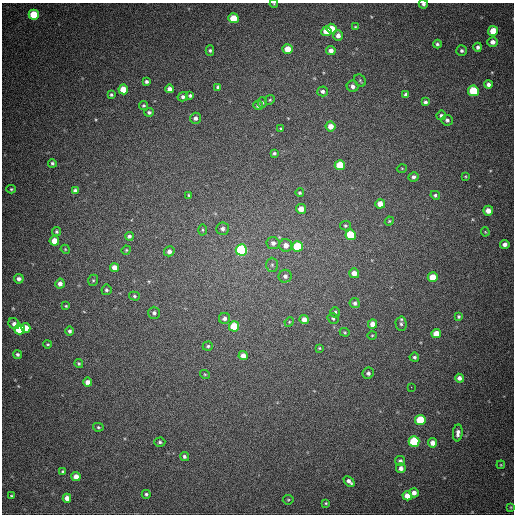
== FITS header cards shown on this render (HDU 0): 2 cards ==
NAXIS1  =                  512
NAXIS2  =                  512

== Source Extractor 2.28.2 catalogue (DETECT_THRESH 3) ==
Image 512 x 512 px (HDU 0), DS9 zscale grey, 1 PNG px = 1 image px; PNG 516 x 516 px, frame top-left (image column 1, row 512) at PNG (2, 3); each listed source drawn as its Kron ellipse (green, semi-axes under 4 px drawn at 4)
Background 717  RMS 20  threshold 60.4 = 3 sigma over >= 5 px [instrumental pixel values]
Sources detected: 133; all 133 listed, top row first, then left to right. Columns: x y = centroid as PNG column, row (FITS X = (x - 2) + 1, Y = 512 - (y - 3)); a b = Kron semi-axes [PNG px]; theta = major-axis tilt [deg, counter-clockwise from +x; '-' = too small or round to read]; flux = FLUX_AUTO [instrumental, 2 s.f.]
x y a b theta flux
274 4 4 3 - 1200
423 4 4 4 - 3100
34 15 5 5 - 46000
233 18 5 5 - 32000
355 27 4 3 - 1500
332 29 5 4 - 25000
326 31 5 5 - 20000
493 31 5 5 - 24000
338 36 5 4 - 6400
493 42 5 5 - 6900
437 44 4 4 - 2700
478 47 4 4 - 3400
288 49 5 5 - 20000
210 50 5 4 - 2200
331 51 5 4 - 7100
462 51 5 5 - 3100
360 80 7 5 -56 2300
146 82 3 3 - 2800
488 84 4 4 - 4600
353 86 6 5 - 4800
218 87 4 4 - 3100
123 89 5 5 - 21000
170 89 4 4 - 6900
322 91 5 5 - 3700
473 91 5 5 - 66000
111 95 3 3 - 2100
406 95 4 4 - 5000
190 96 4 4 - 2400
183 97 5 4 - 3600
270 100 5 4 - 1700
425 102 4 3 - 2800
262 103 5 4 - 1800
143 105 4 4 - 1800
258 105 5 4 - 3500
149 112 5 4 - 2900
441 115 5 4 - 3000
195 118 5 5 - 4000
447 120 6 5 - 3600
331 126 5 5 - 12000
281 128 4 2 - 1100
274 153 4 3 - 2300
52 163 4 4 - 2400
340 165 5 5 - 34000
402 168 5 3 - 1100
465 176 4 3 - 1200
414 177 5 4 - 4100
11 189 4 4 - 1600
75 191 4 4 - 3900
300 193 4 4 - 2100
189 195 3 3 - 1400
435 195 5 4 - 2500
380 204 5 4 - 15000
301 209 5 5 - 12000
488 211 5 5 - 11000
389 221 5 4 - 1500
345 226 5 4 - 1700
222 229 6 6 - 4400
203 230 5 3 - 1700
56 231 4 4 - 2300
485 232 4 4 - 1300
351 235 5 5 - 43000
129 236 4 4 - 3100
54 241 5 5 - 17000
273 243 6 6 - 6200
505 244 5 4 - 5900
286 245 6 6 - 9800
298 246 5 5 - 50000
65 249 5 3 - 1200
126 250 5 4 - 1400
241 250 5 5 - 150000
169 251 5 5 - 4900
272 265 7 6 - 3300
114 268 4 4 - 10000
354 273 5 5 - 11000
285 276 6 6 - 4800
433 277 5 5 - 22000
19 279 5 4 - 4800
93 280 6 4 69 2000
60 284 5 4 - 6200
106 290 5 5 - 2700
134 296 5 4 - 2100
355 303 5 5 - 3600
66 306 4 3 - 1500
335 312 5 5 - 2500
154 313 6 6 - 3300
459 317 4 4 - 1900
224 318 5 5 - 4500
333 318 5 5 - 2400
304 319 4 4 - 8400
289 322 5 4 - 1600
14 324 6 5 - 6300
372 324 5 4 - 11000
401 324 7 5 -87 3100
234 326 5 5 - 42000
26 328 5 4 - 16000
19 329 5 5 - 54000
70 331 4 4 - 3100
345 332 5 4 - 1500
436 334 5 4 - 18000
372 335 5 3 - 1200
48 344 4 3 - 1500
208 346 5 4 - 2200
319 348 4 4 - 1400
18 354 4 4 - 2700
243 356 4 4 - 9900
414 357 5 4 - 2800
79 363 4 4 - 1900
368 373 6 5 - 3700
205 374 5 4 - 1300
459 378 4 4 - 5400
87 382 4 4 - 6600
411 387 2 2 - 14000
420 420 5 5 - 51000
98 427 5 4 - 2000
458 433 8 5 84 5900
414 441 5 5 - 76000
160 442 5 4 - 2500
433 443 5 4 - 9200
184 457 5 4 - 3000
400 461 5 4 - 3900
501 465 4 3 - 1100
401 468 5 5 - 5700
63 472 4 4 - 2900
76 477 4 4 - 11000
349 481 6 4 -42 5000
414 493 4 4 - 6600
146 494 4 4 - 2300
11 496 3 3 - 1500
407 496 5 4 - 13000
67 498 4 4 - 7600
288 500 5 5 - 1700
326 503 4 3 - 1400
511 507 4 4 - 1300
At the frame edge (FLAGS 8, measured only in part): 2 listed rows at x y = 274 4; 423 4